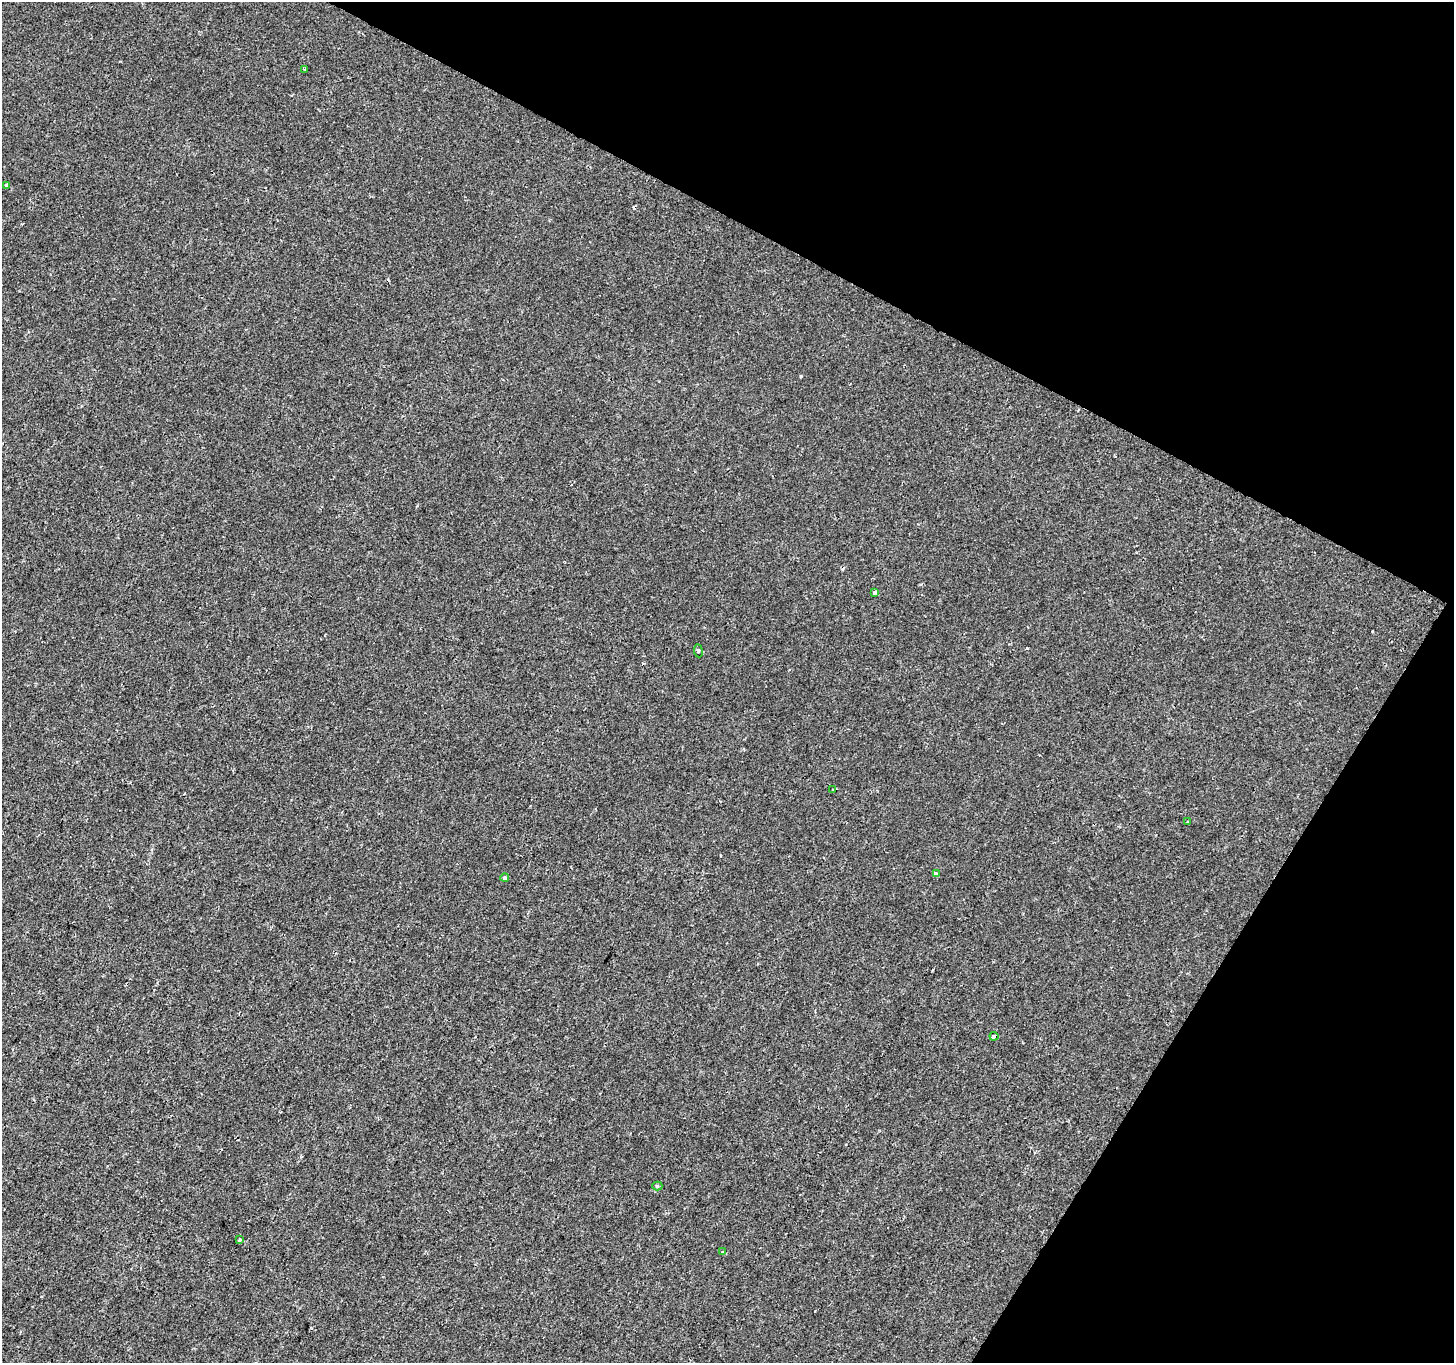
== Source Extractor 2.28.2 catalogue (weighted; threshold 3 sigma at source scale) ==
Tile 8 of 4 x 4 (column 4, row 2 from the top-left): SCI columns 4364-5815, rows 2985-4345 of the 5815 x 5902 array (HDU 1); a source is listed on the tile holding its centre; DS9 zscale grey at full resolution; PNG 1456 x 1365 px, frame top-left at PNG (2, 2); each listed source drawn as its Kron ellipse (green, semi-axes under 4 px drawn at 4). Shown black and unused: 27% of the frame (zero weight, under 2 of 3 exposures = <1% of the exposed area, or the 3 px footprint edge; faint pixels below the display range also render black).
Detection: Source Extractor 2.28.2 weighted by HDU 2 'WHT'; one run over the whole footprint, this tile lists its part. Background 2.39e-05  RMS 0.0027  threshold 0.0123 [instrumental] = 3 sigma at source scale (4.5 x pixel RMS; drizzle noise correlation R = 1.50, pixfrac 1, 0.0396/0.0396 arcsec/px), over >= 5 px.
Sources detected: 15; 3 cosmic-ray / hot-pixel residue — neither listed nor drawn; the other 12 listed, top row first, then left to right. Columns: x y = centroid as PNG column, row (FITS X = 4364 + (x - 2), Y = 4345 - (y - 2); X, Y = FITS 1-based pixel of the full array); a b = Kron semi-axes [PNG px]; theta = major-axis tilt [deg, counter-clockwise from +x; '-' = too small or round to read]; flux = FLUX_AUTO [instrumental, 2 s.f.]
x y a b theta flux
304 69 3 3 - 0.22
7 185 4 3 - 0.69
874 592 3 3 - 0.53
698 651 6 3 -84 0.35
833 790 3 2 - 0.26
1188 822 3 3 - 1.3
936 874 3 3 - 1
505 878 4 3 - 0.67
994 1036 4 3 - 1.7
657 1186 5 4 - 0.4
240 1239 3 3 - 1.2
722 1251 3 3 - 0.62
Overlapping masked pixels (flux is a lower limit): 1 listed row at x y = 994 1036